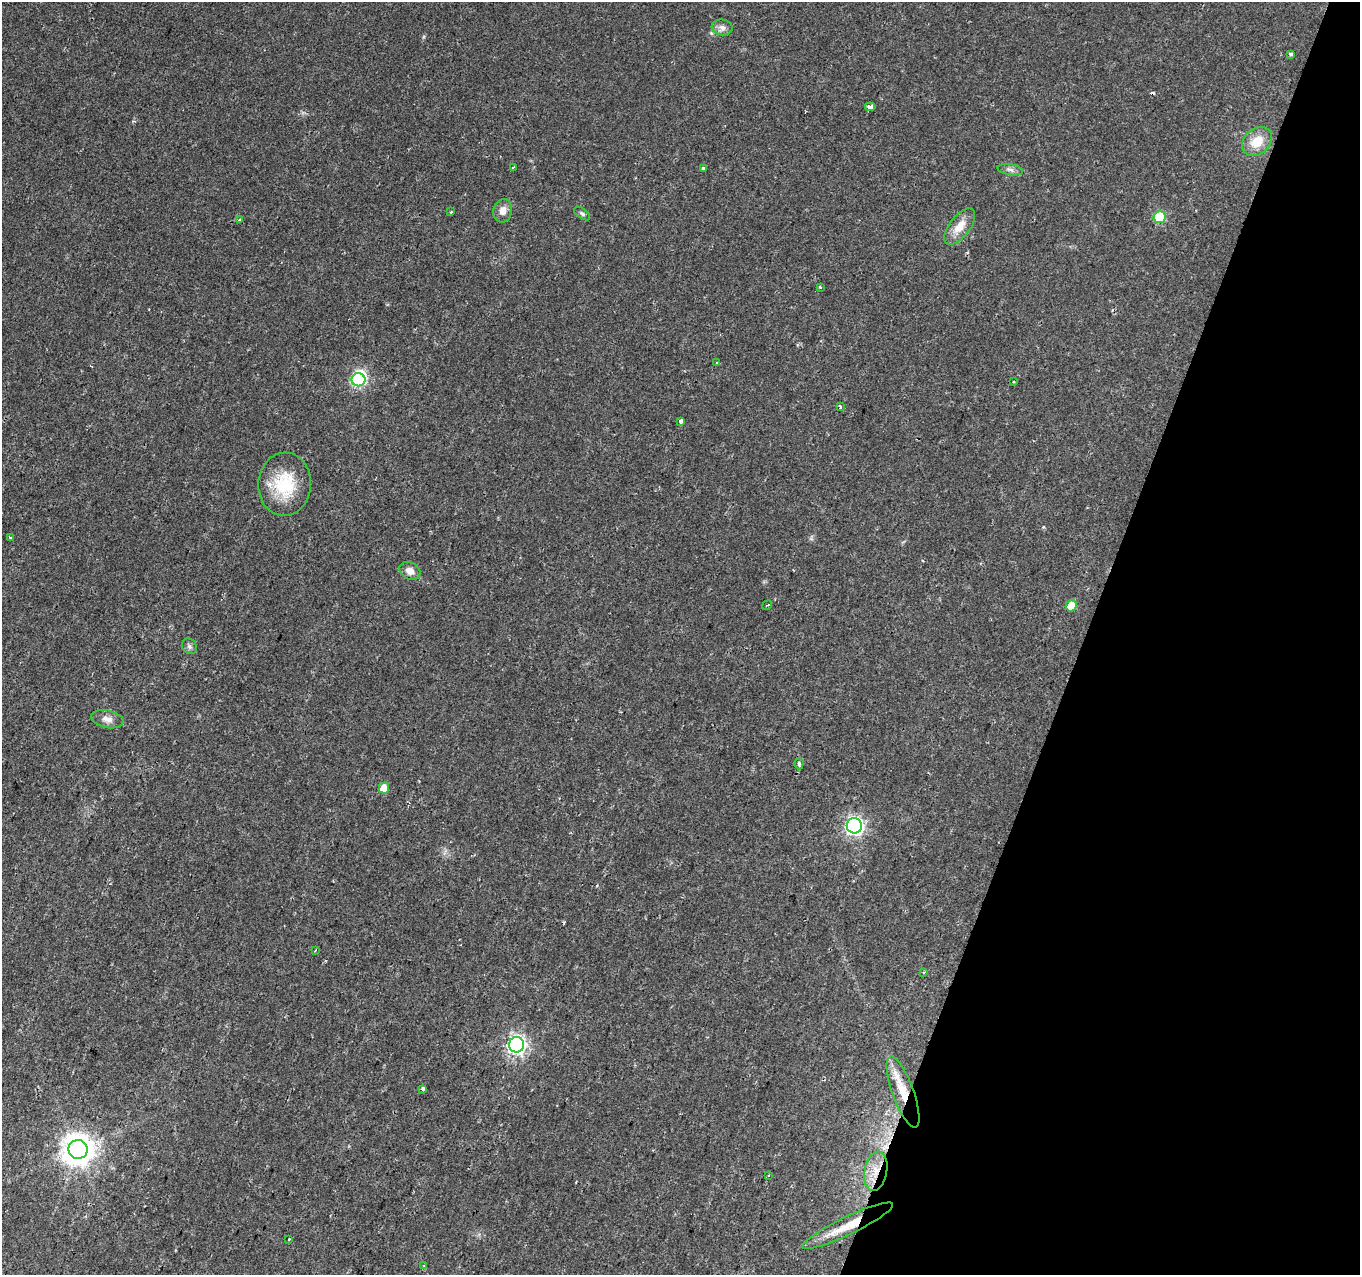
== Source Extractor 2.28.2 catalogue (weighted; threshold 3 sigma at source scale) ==
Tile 8 of 4 x 4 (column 4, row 2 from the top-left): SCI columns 4094-5451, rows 2761-4033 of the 5462 x 5602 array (HDU 1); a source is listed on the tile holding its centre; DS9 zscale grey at full resolution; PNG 1362 x 1277 px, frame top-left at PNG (2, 2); each listed source drawn as its Kron ellipse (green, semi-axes under 4 px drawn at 4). Shown black and unused: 20% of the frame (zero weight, under 2 of 3 exposures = <1% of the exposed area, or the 3 px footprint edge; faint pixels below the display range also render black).
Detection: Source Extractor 2.28.2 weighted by HDU 2 'WHT'; one run over the whole footprint, this tile lists its part. Background 0.0289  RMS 0.0042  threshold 0.0189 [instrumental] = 3 sigma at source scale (4.5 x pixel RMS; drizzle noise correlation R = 1.50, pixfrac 1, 0.0396/0.0396 arcsec/px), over >= 5 px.
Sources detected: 43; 1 inside a brighter object's white glare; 2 cosmic-ray / hot-pixel residue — neither listed nor drawn; the other 40 listed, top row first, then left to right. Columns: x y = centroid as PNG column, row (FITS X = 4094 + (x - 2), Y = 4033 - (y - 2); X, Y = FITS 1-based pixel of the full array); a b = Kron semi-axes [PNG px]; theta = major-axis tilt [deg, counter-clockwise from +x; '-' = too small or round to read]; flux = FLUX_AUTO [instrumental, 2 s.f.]
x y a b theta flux
722 27 10 8 -7 2.2
1291 54 4 4 - 0.76
870 107 5 4 - 30
1257 142 16 12 41 8.5
513 167 3 2 - 0.6
703 169 4 3 - 2.8
1010 170 13 5 -8 1.7
503 211 12 9 76 3.1
451 212 3 2 - 0.4
582 214 9 5 -37 0.85
1160 217 6 6 - 23
239 219 4 3 - 0.39
960 227 21 10 52 6.3
820 287 4 2 - 0.38
717 362 3 3 - 0.48
358 380 7 6 - 58
1014 382 3 3 - 0.73
840 407 3 3 - 0.9
681 421 4 3 - 10
285 484 32 26 87 20
11 537 3 3 - 0.85
410 571 11 8 -29 3.4
767 605 5 3 - 0.44
1071 606 6 5 - 10
189 646 8 7 - 1.3
107 719 16 9 -11 3.2
799 764 6 4 88 0.88
384 788 5 5 - 6.9
854 826 7 7 - 150
315 951 3 2 - 0.3
924 972 3 2 - 0.7
516 1045 7 7 - 170
423 1089 3 3 - 5.9
903 1092 38 10 -70 13
78 1149 9 9 - 670
876 1171 20 11 79 7.8
768 1176 3 3 - 0.68
848 1226 50 9 26 13
289 1239 2 2 - 0.38
424 1266 3 3 - 0.51
Overlapping masked pixels (flux is a lower limit): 3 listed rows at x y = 903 1092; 876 1171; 848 1226